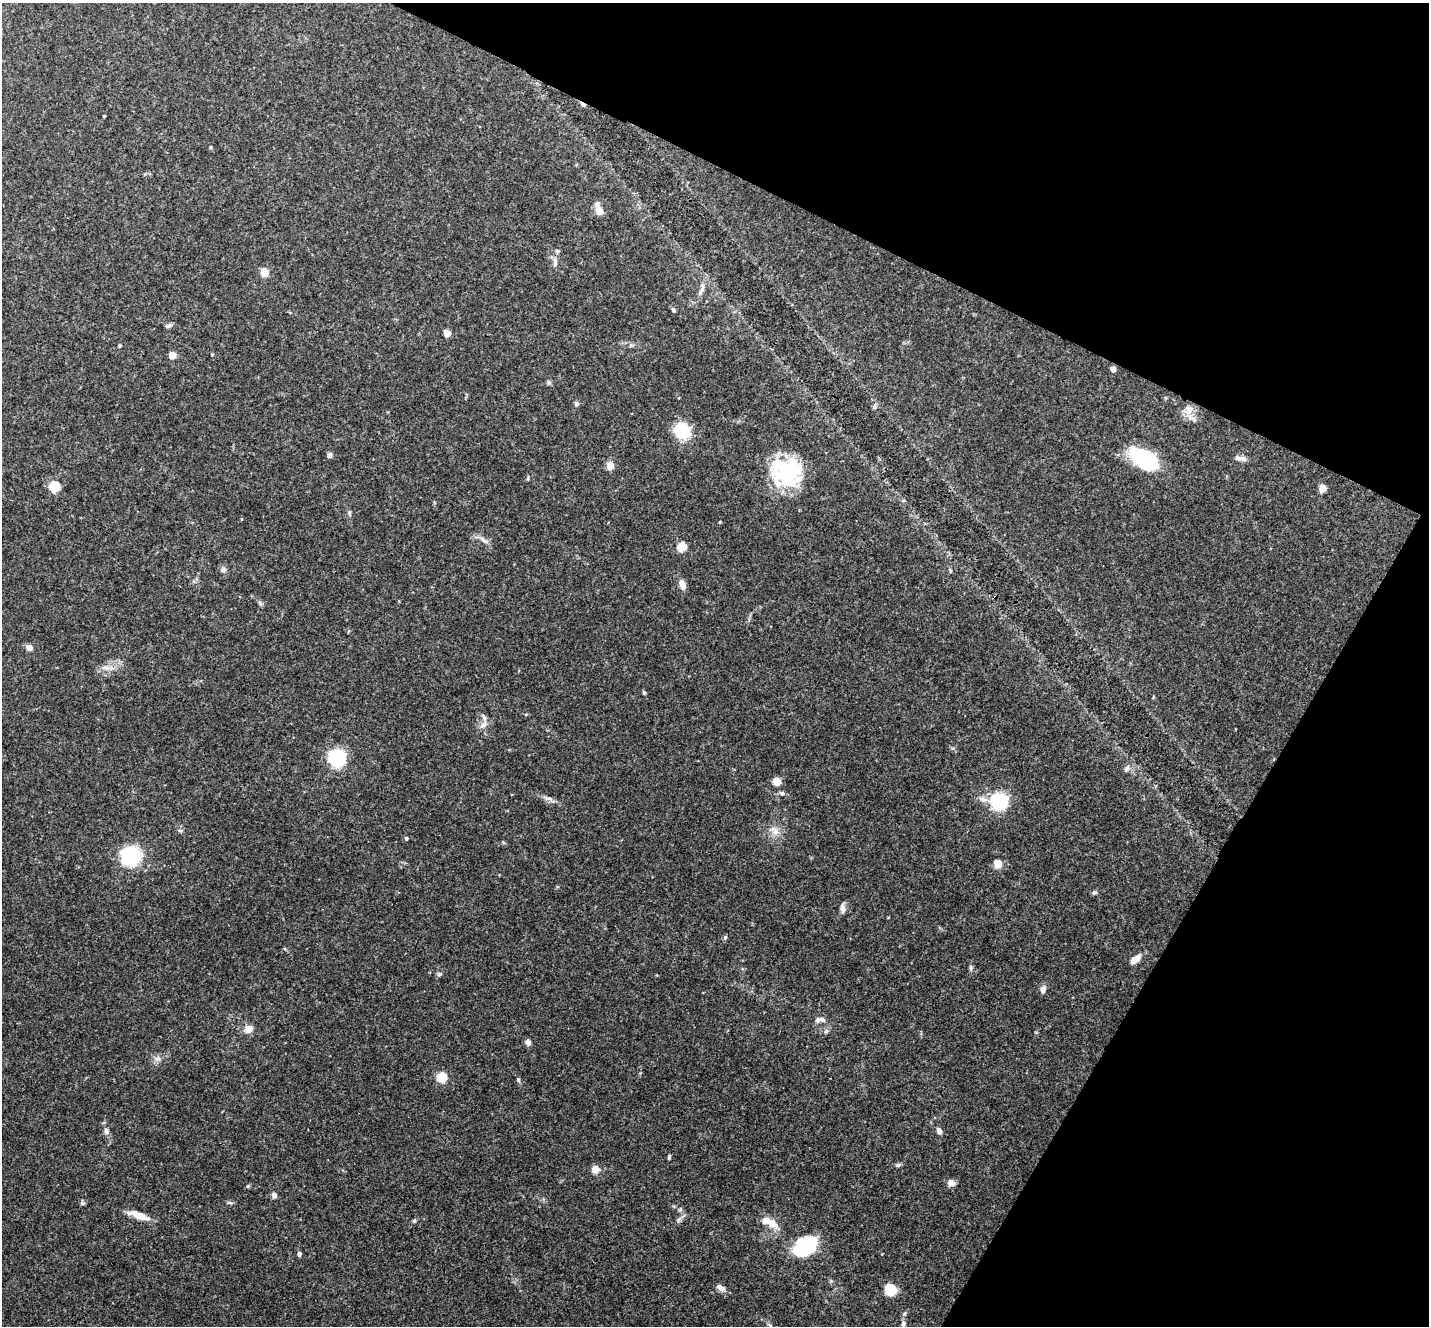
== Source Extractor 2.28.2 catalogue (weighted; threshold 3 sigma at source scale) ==
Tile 8 of 4 x 4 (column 4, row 2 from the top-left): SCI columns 4288-5714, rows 2933-4256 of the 5718 x 5728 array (HDU 1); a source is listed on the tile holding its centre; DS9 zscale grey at full resolution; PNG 1431 x 1328 px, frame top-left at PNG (2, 3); no overlay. Shown black and unused: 25% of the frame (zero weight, under 3 of 4 exposures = <1% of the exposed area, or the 3 px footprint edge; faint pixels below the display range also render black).
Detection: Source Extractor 2.28.2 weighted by HDU 2 'WHT'; one run over the whole footprint, this tile lists its part. Background 0.113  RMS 0.007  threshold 0.0314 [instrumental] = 3 sigma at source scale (4.5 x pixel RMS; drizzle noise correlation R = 1.50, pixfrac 1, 0.05/0.05 arcsec/px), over >= 5 px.
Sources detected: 92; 3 inside a brighter object's white glare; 1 cosmic-ray / hot-pixel residue — not listed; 6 inside a brighter listed object's ellipse — not listed separately; the other 82 listed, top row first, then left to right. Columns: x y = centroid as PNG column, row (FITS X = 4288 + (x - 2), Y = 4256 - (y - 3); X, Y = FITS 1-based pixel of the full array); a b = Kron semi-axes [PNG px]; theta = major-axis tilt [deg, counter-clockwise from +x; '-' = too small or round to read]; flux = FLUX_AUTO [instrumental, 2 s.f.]
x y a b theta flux
104 116 3 3 - 0.81
599 209 16 8 -67 5.7
555 262 14 5 -84 3
264 272 6 5 - 13
701 291 16 5 64 3.5
674 310 7 4 -54 1.1
169 325 9 5 20 1.7
447 333 5 5 - 6.5
120 345 4 4 - 0.87
212 354 5 3 - 0.57
172 355 5 5 - 9.2
1113 369 6 5 - 2.4
1166 398 5 3 - 0.68
576 404 5 4 - 2.6
874 406 7 4 70 1.4
1188 410 14 11 85 7.3
682 431 8 7 - 81
329 455 6 5 - 2.4
1240 458 16 6 -9 3.5
1149 459 35 16 -29 55
610 466 7 6 - 8.9
785 471 39 28 -10 52
54 487 8 8 - 18
1322 488 6 5 - 7.3
349 513 8 4 89 1.2
241 519 4 3 - 0.53
484 540 14 6 -34 3.8
681 547 6 6 - 16
223 570 8 7 - 2.1
950 570 6 4 -47 0.85
682 585 11 6 -76 5.4
29 647 6 5 - 4.9
107 668 19 5 -3 4.4
644 693 5 4 - 0.74
1153 697 5 3 - 0.62
484 717 12 5 -62 2.6
483 725 11 6 36 3.3
337 758 8 8 - 150
1127 768 9 6 39 2.3
777 782 6 6 - 9.9
782 793 7 5 -24 1.7
548 798 14 5 -8 2.9
983 799 13 8 -21 4.3
999 802 8 8 - 120
180 830 6 4 -1 1.1
774 830 17 9 -41 6.1
406 838 5 4 - 1.1
131 856 9 9 - 120
998 864 6 6 - 11
1094 893 7 5 68 1.2
842 908 13 5 -89 2.7
725 938 6 5 - 1.1
1135 959 13 7 38 6.1
971 968 7 5 -83 1.3
439 974 7 5 11 1.2
1043 990 9 6 73 3.3
818 1020 8 7 - 2.7
249 1029 6 6 - 9.1
528 1042 8 6 84 2.8
157 1059 9 4 -8 2
442 1077 6 6 - 20
518 1080 6 4 -69 1.1
106 1131 9 7 -88 2.4
939 1131 7 5 -64 2.6
669 1157 6 4 88 0.94
899 1165 8 5 27 1.3
595 1169 6 6 - 7.9
951 1183 8 7 - 4.1
248 1186 6 4 45 0.91
274 1195 6 5 - 2.9
82 1203 8 5 -76 1.3
230 1203 8 3 -19 1.1
139 1215 26 7 -19 9
679 1219 9 5 54 2
414 1221 5 5 - 0.91
772 1223 19 10 -42 8.6
803 1247 30 18 63 34
299 1254 5 4 - 1.8
721 1288 12 7 -29 3.6
890 1290 7 7 - 33
903 1324 8 6 79 2
770 1326 8 4 -57 1.4
Isophote crosses this tile's border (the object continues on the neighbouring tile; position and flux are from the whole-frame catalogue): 1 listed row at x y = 770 1326